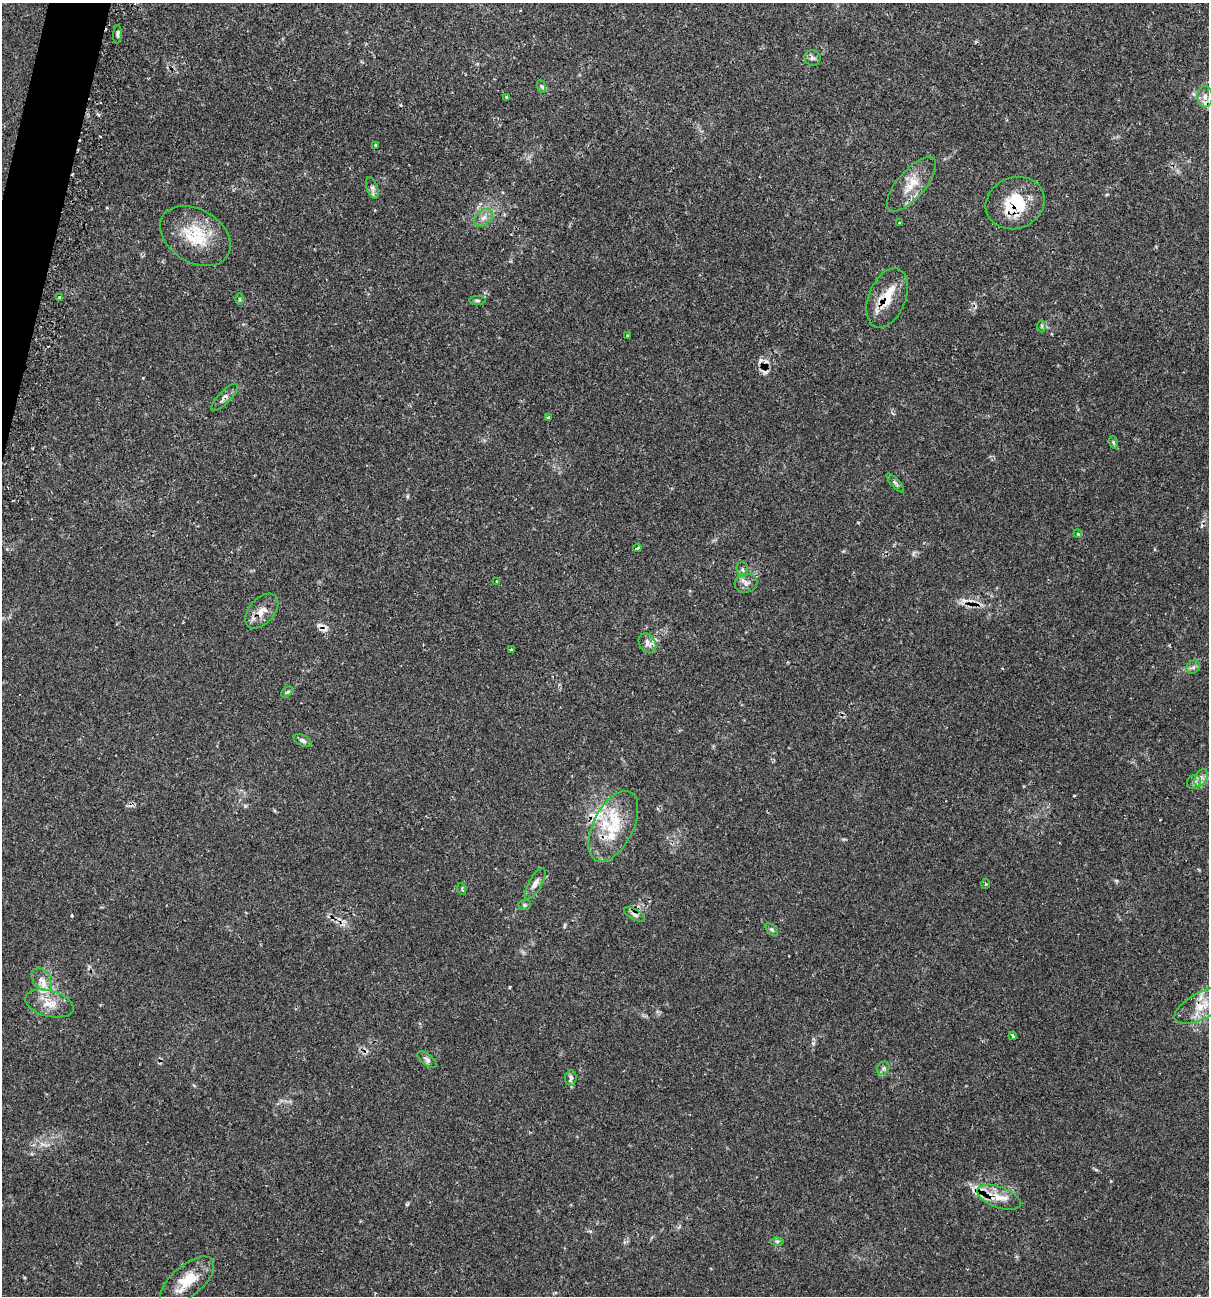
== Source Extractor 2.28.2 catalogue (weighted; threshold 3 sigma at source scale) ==
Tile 11 of 4 x 4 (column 3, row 3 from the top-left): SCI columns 2682-3888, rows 1337-2630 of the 5431 x 5468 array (HDU 1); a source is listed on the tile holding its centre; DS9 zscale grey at full resolution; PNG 1211 x 1298 px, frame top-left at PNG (2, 3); each listed source drawn as its Kron ellipse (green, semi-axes under 4 px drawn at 4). Shown black and unused: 1% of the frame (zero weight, under 2 of 3 exposures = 3% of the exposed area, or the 3 px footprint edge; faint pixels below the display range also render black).
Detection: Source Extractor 2.28.2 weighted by HDU 2 'WHT'; one run over the whole footprint, this tile lists its part. Background 0.0817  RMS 0.0039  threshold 0.0176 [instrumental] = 3 sigma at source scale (4.5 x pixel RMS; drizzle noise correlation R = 1.50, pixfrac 1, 0.05/0.05 arcsec/px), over >= 5 px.
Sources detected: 69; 10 cosmic-ray / hot-pixel residue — neither listed nor drawn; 7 inside a brighter listed object's ellipse — not listed separately; the other 52 listed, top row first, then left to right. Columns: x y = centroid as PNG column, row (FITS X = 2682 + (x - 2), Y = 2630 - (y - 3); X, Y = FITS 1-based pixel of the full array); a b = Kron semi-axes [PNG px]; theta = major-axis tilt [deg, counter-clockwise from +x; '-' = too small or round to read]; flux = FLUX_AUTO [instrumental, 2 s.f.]
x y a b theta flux
118 34 9 3 86 0.77
812 58 8 7 - 1.2
541 86 6 4 -70 0.68
506 97 3 3 - 0.63
1205 97 10 8 89 2.4
375 145 3 2 - 0.47
911 184 34 14 49 8.3
372 188 11 5 -72 1.3
1015 203 30 25 22 17
484 218 10 7 39 2.1
900 223 3 3 - 0.75
195 236 38 26 -31 17
60 297 3 3 - 0.93
887 298 31 18 67 10
240 299 6 4 -89 0.45
478 300 8 4 0 0.61
1042 326 6 4 -88 0.54
627 335 3 2 - 0.32
224 397 18 6 46 1.8
548 418 3 3 - 0.59
1113 442 6 4 -72 0.53
895 483 12 4 -49 0.87
1078 534 4 3 - 0.35
638 548 4 3 - 0.67
742 569 7 5 -87 0.88
496 581 2 2 - 0.34
746 583 11 9 7 2.1
262 611 20 12 49 4.4
647 643 10 8 -56 2.2
511 650 3 3 - 1.5
1193 667 7 6 - 1.1
287 692 7 4 44 0.6
303 741 10 5 -28 1.1
1201 778 9 6 65 1.8
1194 782 7 6 - 1.2
613 826 38 20 63 16
535 884 18 6 61 2.3
985 884 5 3 - 0.43
462 889 6 3 -75 0.49
525 905 6 5 - 0.66
635 915 11 5 -30 1.4
772 930 8 4 -44 0.69
42 980 13 8 -51 2.9
49 1004 25 13 -15 6.4
1202 1006 30 13 28 8
1013 1036 4 3 - 0.6
427 1060 11 5 -38 1.2
883 1068 7 6 - 0.92
571 1078 7 5 85 1.3
999 1197 23 10 -21 5.7
777 1242 6 4 0 0.63
187 1281 33 15 40 9.8
Overlapping masked pixels (flux is a lower limit): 5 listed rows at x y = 1015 203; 887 298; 224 397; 1202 1006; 999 1197